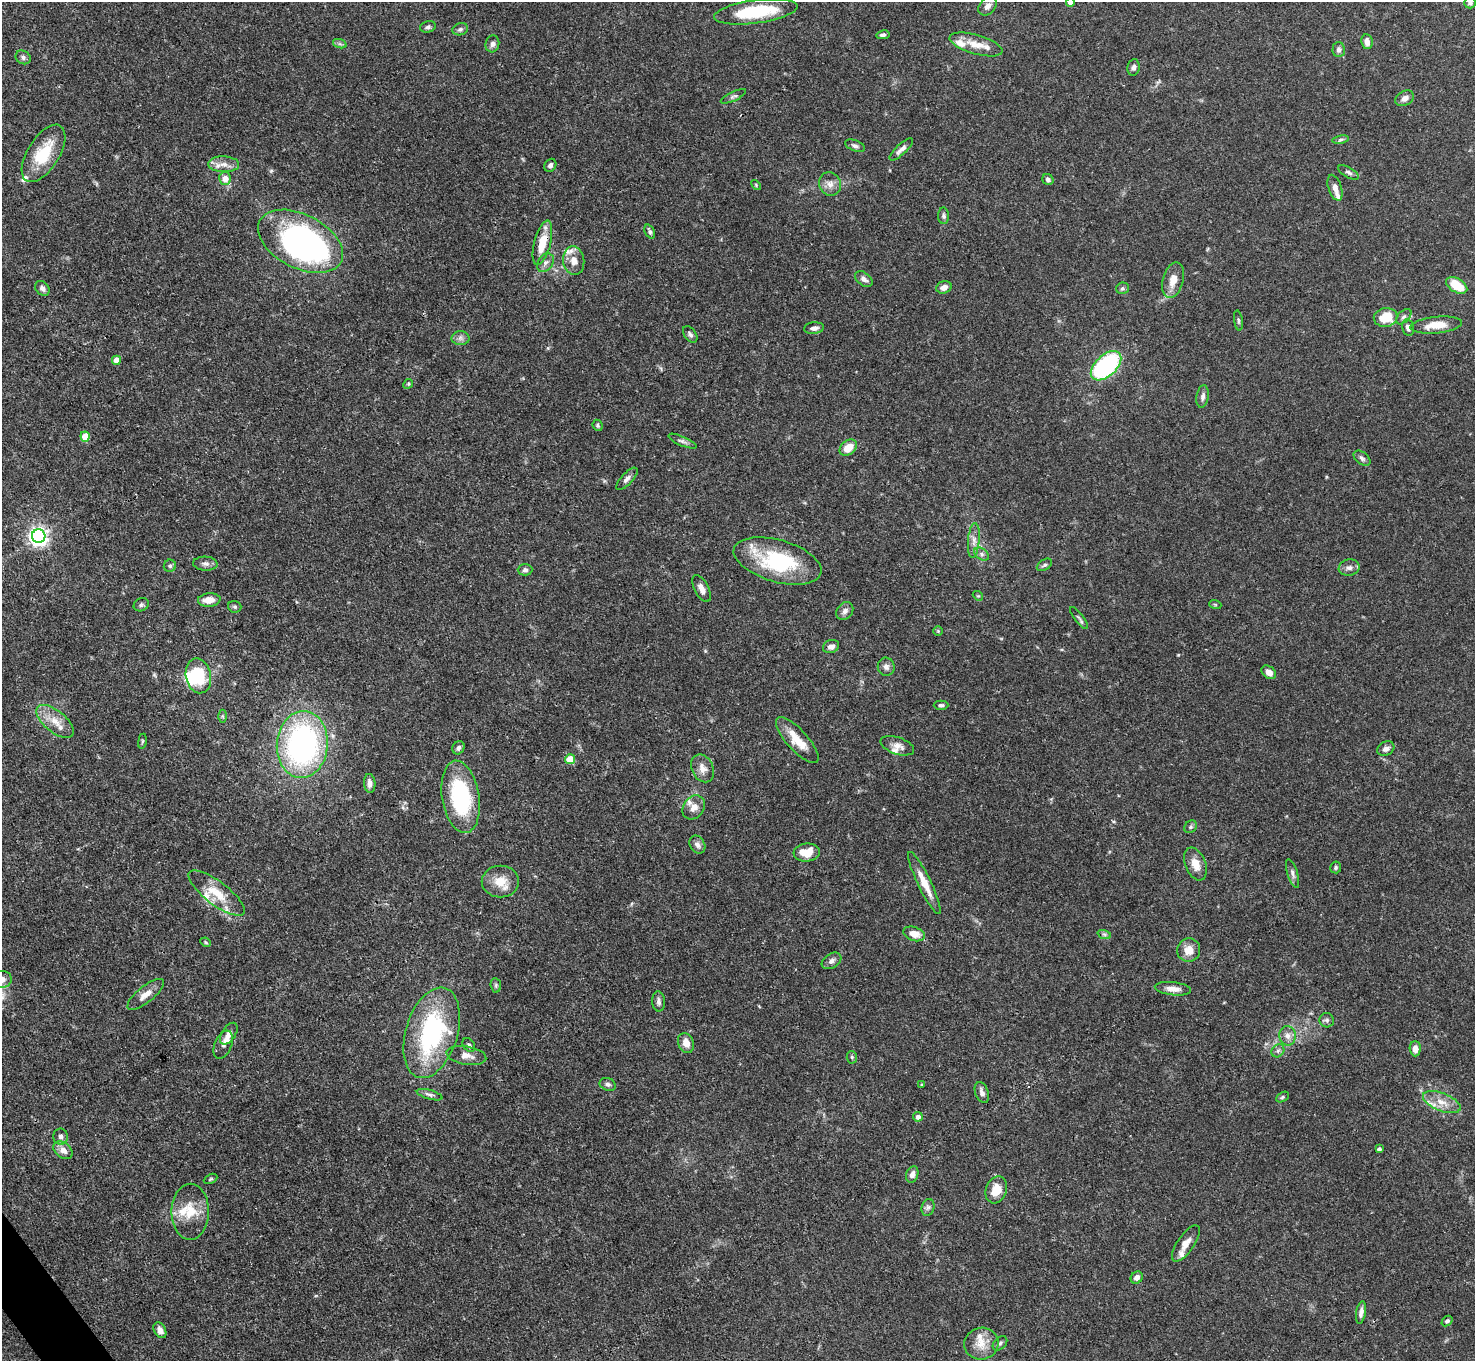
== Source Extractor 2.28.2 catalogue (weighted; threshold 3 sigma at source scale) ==
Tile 7 of 4 x 4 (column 3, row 2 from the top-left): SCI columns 2948-4420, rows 2875-4233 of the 5894 x 5887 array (HDU 1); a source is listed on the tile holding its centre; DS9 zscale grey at full resolution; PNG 1477 x 1363 px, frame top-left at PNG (2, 2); each listed source drawn as its Kron ellipse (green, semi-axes under 4 px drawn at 4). Shown black and unused: <1% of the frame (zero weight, under 3 of 4 exposures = <1% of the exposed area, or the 3 px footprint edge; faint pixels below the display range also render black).
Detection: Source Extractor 2.28.2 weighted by HDU 2 'WHT'; one run over the whole footprint, this tile lists its part. Background 0.131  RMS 0.0044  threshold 0.0199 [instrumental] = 3 sigma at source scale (4.5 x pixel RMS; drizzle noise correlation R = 1.50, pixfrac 1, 0.05/0.05 arcsec/px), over >= 5 px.
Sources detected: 164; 3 inside a brighter object's white glare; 1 cosmic-ray / hot-pixel residue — neither listed nor drawn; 14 inside a brighter listed object's ellipse — not listed separately; the other 146 listed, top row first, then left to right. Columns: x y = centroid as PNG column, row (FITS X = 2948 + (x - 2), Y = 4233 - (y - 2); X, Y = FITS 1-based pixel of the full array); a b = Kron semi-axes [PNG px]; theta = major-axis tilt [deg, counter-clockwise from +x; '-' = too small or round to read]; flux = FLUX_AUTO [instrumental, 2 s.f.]
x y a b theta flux
1070 2 4 4 - 4.3
1470 3 6 5 - 1.2
988 6 11 7 46 2.5
756 12 42 11 8 25
428 27 8 5 14 1.1
460 29 8 6 18 1.1
883 35 7 4 8 1
1367 42 7 5 -81 2.7
340 44 7 4 -18 0.89
492 44 8 6 74 1.6
976 44 27 9 -16 7.1
1339 49 7 6 - 1.5
23 57 8 6 -32 1.2
1134 67 8 6 81 1.4
733 96 14 4 26 1.1
1405 98 10 7 31 2.5
1341 140 8 4 9 0.88
855 146 10 5 -21 1.3
901 149 15 5 43 2.2
43 153 32 16 58 18
224 164 15 8 -1 3.6
550 165 7 5 54 1.3
1349 172 11 5 -29 1.3
225 178 6 6 - 4
1048 180 6 5 - 1.3
830 184 12 10 -66 3.3
756 185 6 3 -47 0.47
1335 188 13 6 -71 2.8
944 216 8 5 -89 1.2
650 232 7 5 -66 1
301 241 46 27 -27 140
542 243 23 8 76 10
574 261 14 10 -83 4.9
545 263 10 7 57 2
864 279 10 6 -35 1.9
1173 280 18 10 75 5.8
1457 285 11 7 -30 10
944 287 8 6 18 2.6
42 288 8 6 -47 1.7
1122 288 6 6 - 1
1386 317 12 9 8 11
1404 317 9 5 44 1.2
1238 321 10 4 -82 0.83
1436 325 26 8 6 7.9
814 328 10 6 6 1.9
1408 328 8 6 -77 2
690 334 9 5 -53 1.2
460 338 9 7 0 1.6
116 360 4 4 - 5
1106 366 18 10 43 57
408 384 5 4 - 0.57
1203 396 11 6 80 1.8
598 425 6 4 -66 0.77
85 436 5 4 - 8.3
682 441 15 4 -23 1.6
848 448 9 7 39 6.1
1362 458 10 6 -40 1.3
627 479 14 5 47 1.8
39 536 7 6 - 210
974 541 17 6 85 2.8
982 554 8 5 -38 1.3
777 561 45 21 -16 40
205 564 12 7 -3 1.9
1044 565 8 5 32 1
170 566 6 6 - 1
1349 568 10 8 10 1.9
525 570 7 5 1 1.2
701 589 15 7 -63 3
978 596 5 4 - 0.48
209 600 11 6 6 4.4
1215 604 6 4 -19 0.53
141 605 8 6 26 0.99
235 607 6 6 - 0.84
845 611 10 7 50 1.9
1079 618 13 3 -52 1
938 631 5 5 - 0.46
831 646 8 6 21 2.1
886 667 9 8 - 2
1269 672 8 6 -38 2.7
198 676 17 12 -78 21
941 705 7 4 0 0.9
222 716 6 4 -90 0.64
55 721 22 11 -39 6.9
797 740 29 10 -48 8.3
142 741 7 4 82 0.59
302 745 33 25 85 120
897 746 18 8 -18 3.1
458 748 7 6 - 1.5
1386 749 9 6 28 2
570 759 5 5 - 10
703 768 14 10 -65 4
370 783 9 6 -84 2.4
461 797 36 18 -81 41
694 807 13 10 53 3.8
1191 827 7 5 45 0.9
697 844 9 7 -57 2
807 852 13 9 7 8.5
1195 864 17 10 -68 5.2
1336 867 6 5 - 0.77
1293 873 15 5 -73 1.6
500 881 18 16 0 7.8
924 883 34 6 -64 7.2
217 893 34 11 -37 11
914 934 11 7 -18 4.9
1104 934 7 4 -19 0.86
206 942 5 4 - 0.54
1189 950 12 11 - 5.3
832 961 11 7 32 1.8
2 979 9 8 - 2.9
496 985 7 5 -84 0.85
1173 989 18 6 -6 3.4
146 994 22 8 39 4.6
658 1001 10 6 -87 1.6
1327 1020 7 7 - 1.2
432 1033 47 26 73 64
229 1034 12 6 57 2.8
1288 1036 10 8 -88 2.7
686 1043 10 7 -67 4.3
223 1045 15 8 67 2.1
469 1045 8 5 -52 0.96
1415 1049 7 5 -88 3.2
1278 1051 7 5 45 1.2
466 1055 20 9 -9 3.7
852 1057 6 5 - 0.84
608 1084 8 6 -21 1.4
922 1085 3 3 - 0.41
982 1093 11 6 -69 2
430 1095 13 4 -16 1.5
1282 1097 7 4 28 0.79
1442 1102 20 9 -22 5.8
918 1117 5 4 - 2.4
61 1137 8 7 - 1.7
1379 1149 4 4 - 1.3
63 1150 11 7 -38 3.5
912 1174 8 6 72 2.4
211 1179 7 4 27 0.65
996 1190 14 10 70 7.8
928 1207 8 6 74 1.3
190 1212 28 18 89 12
1186 1243 21 8 55 4.3
1137 1277 6 5 - 2.4
1361 1312 11 5 80 2
1447 1321 6 4 41 0.94
160 1330 8 5 -62 2.3
1000 1343 8 6 45 1.1
981 1344 17 16 - 6.9
Overlapping masked pixels (flux is a lower limit): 4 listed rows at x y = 542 243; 39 536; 198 676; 703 768
Isophote crosses this tile's border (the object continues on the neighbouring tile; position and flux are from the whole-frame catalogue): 3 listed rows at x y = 1070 2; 1470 3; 2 979